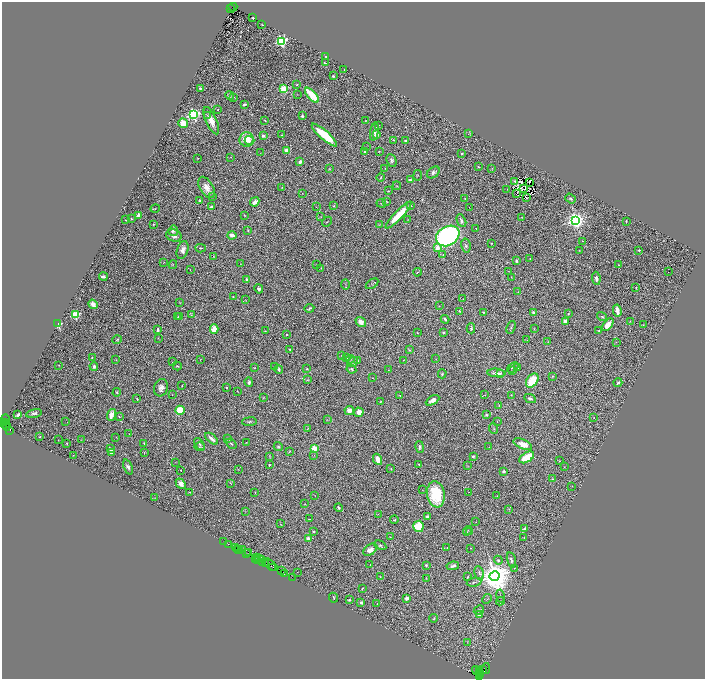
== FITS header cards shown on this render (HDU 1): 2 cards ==
NAXIS1  =                 1406
NAXIS2  =                 1353

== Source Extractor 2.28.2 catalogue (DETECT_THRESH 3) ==
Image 1406 x 1353 px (HDU 1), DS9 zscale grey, zoomed out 1/2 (1 PNG px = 2 x 2 image px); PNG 707 x 681 px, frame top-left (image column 2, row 1353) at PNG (2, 2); each listed source drawn as its Kron ellipse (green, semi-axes under 4 px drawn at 4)
Background 2.23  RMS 0.032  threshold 0.0955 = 3 sigma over >= 5 px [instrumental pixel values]
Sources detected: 426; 63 cannot appear on this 1/2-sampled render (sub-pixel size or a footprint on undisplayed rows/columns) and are neither listed nor drawn; the other 363 listed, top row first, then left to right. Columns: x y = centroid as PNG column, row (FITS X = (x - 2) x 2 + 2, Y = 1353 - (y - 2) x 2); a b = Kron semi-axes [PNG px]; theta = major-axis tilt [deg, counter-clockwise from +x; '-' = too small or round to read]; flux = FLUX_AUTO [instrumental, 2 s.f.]
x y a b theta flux
233 7 4 2 - 1100
231 9 2 1 - 220
253 18 2 2 - 5
262 25 2 1 - 3.8
281 41 3 3 - 1400
326 56 2 2 - 3.9
325 63 3 2 - 6.6
344 70 3 2 - 3.1
333 76 2 2 - 9.3
297 84 2 1 - 3.6
200 88 2 2 - 8.2
284 89 4 3 - 140
297 94 2 1 - 1.6
229 95 4 4 - 12
312 95 9 4 -48 190
234 98 3 2 - 3.3
244 104 4 2 - 11
218 110 2 2 - 3.6
193 114 3 3 - 1700
207 115 2 2 - 5.4
302 116 2 2 - 8.5
211 121 15 5 -66 68
265 121 2 2 - 4.6
366 121 2 1 - 1.8
183 123 5 4 - 82
378 125 3 2 - 3.4
374 132 9 4 80 23
468 134 2 1 - 11
282 135 2 1 - 1.9
324 135 16 4 -41 200
377 135 4 3 - 35
263 136 3 3 - 24
246 139 7 7 - 120
249 140 5 3 - 16
394 140 3 2 - 6.6
405 140 3 2 - 9.6
366 147 2 1 - 2
287 150 3 3 - 53
379 151 3 2 - 3.6
364 152 2 2 - 4.3
260 153 3 2 - 1.9
462 153 3 2 - 6.3
231 157 2 2 - 2.2
198 158 2 1 - 3.4
392 160 6 4 -68 15
300 162 3 2 - 32
478 167 3 2 - 5.6
329 168 3 2 - 3
385 168 2 1 - 1.8
492 169 3 2 - 4.2
433 172 7 5 37 16
418 175 5 2 - 4.2
380 177 4 2 - 4
410 180 4 3 - 18
514 181 2 1 - 3.9
529 182 2 1 - 2.6
397 186 4 2 - 3.2
207 187 12 6 -59 53
282 187 2 1 - 2.3
523 188 2 1 - 2.5
507 189 2 1 - 1.5
388 191 3 2 - 4.9
302 193 3 2 - 2.7
516 194 2 1 - 2.8
212 197 4 2 - 5.6
526 198 2 1 - 0.0059
465 199 2 2 - 2.5
571 199 6 3 -38 11
200 201 3 2 - 8.3
255 202 5 3 - 41
386 202 4 2 - 5.5
381 203 5 2 - 4.7
334 206 3 3 - 4.1
410 206 4 3 - 11
211 207 4 2 - 14
316 207 2 1 - 4.7
469 207 2 1 - 1.4
155 208 5 3 - 5.1
139 215 2 2 - 150
245 215 3 2 - 3.2
399 215 18 4 46 170
321 217 3 2 - 3.8
522 217 2 2 - 2.1
131 219 2 2 - 3.5
126 220 2 2 - 2.7
408 220 3 2 - 2.7
576 220 4 3 - 3800
461 221 6 4 -63 20
626 221 3 2 - 4.6
327 222 5 2 - 3.6
153 224 4 3 - 5
379 225 3 2 - 2.3
476 228 2 1 - 2.5
248 230 3 2 - 5.8
173 231 5 5 - 14
232 235 4 3 - 38
174 236 8 6 -18 29
448 236 12 9 31 1400
582 241 2 1 - 3.3
491 243 2 1 - 3
466 246 7 4 -77 14
201 248 5 2 - 5.4
437 248 2 2 - 81
182 250 9 5 72 45
639 250 2 2 - 18
579 251 3 2 - 2.5
443 255 3 2 - 3.6
213 257 2 2 - 2.5
530 258 2 1 - 2.9
516 261 4 4 - 9.1
164 262 3 2 - 2.6
240 264 2 1 - 1.4
173 265 4 3 - 4.8
316 265 2 1 - 1.9
618 265 2 2 - 2.6
321 268 2 2 - 3.7
190 269 2 1 - 1.4
509 271 3 2 - 2.1
668 271 2 1 - 31
417 272 4 2 - 3.3
103 277 4 2 - 13
511 277 2 2 - 2.2
596 278 7 3 -84 21
247 280 3 3 - 18
345 284 5 2 - 4.7
372 284 7 2 35 6.6
636 287 3 2 - 3.2
259 289 4 3 - 13
518 292 2 1 - 1.8
233 297 2 2 - 4.6
463 299 2 2 - 2.2
245 300 3 2 - 2.2
180 302 3 2 - 2.6
93 304 5 3 - 34
439 306 3 2 - 2.8
309 308 5 2 - 9.1
459 311 3 1 - 2.9
617 311 6 3 -78 50
483 312 2 2 - 5.6
533 312 2 2 - 45
568 314 3 3 - 4.3
75 315 3 3 - 550
191 315 4 2 - 3.8
180 316 4 2 - 4.1
178 317 3 2 - 4.2
602 317 5 3 - 6.8
445 319 4 2 - 15
565 321 3 3 - 36
630 321 3 2 - 3.3
361 322 6 4 -39 41
58 324 2 2 - 660
608 325 7 4 51 60
643 325 2 2 - 2.2
511 327 6 2 68 6.7
471 328 5 3 - 12
214 329 5 3 - 100
534 329 2 2 - 2.5
158 330 3 2 - 11
265 331 2 1 - 1.7
599 331 4 2 - 5.9
443 332 2 2 - 11
417 333 2 2 - 3
286 335 2 2 - 3.7
158 338 2 1 - 3.3
117 340 5 2 - 6.1
527 340 3 1 - 4.8
548 342 2 2 - 2.9
616 342 2 2 - 2.4
289 349 2 2 - 7.4
409 350 3 3 - 5.3
342 356 3 3 - 3.5
92 357 3 2 - 3.2
347 358 3 2 - 4.9
200 359 3 2 - 2.7
350 359 4 3 - 6.5
436 359 2 1 - 1.5
116 360 3 2 - 3
403 360 2 1 - 2.5
357 361 3 3 - 4.7
172 362 2 1 - 1.9
353 362 6 4 36 12
59 365 2 1 - 2.2
94 366 4 3 - 13
177 366 4 2 - 5.9
275 366 2 1 - 9.3
513 367 6 3 38 7.7
254 368 3 2 - 3.4
518 368 3 3 - 3
279 369 4 2 - 12
307 369 4 2 - 5.7
351 369 5 4 - 8.7
388 370 2 2 - 2
513 370 3 3 - 5
496 373 9 3 -4 29
500 373 4 2 - 6.2
442 374 4 3 - 6.1
552 376 3 2 - 4.3
373 378 2 1 - 2.4
308 380 3 3 - 4.3
532 381 8 5 55 180
249 382 4 3 - 16
618 383 4 3 - 13
182 386 2 1 - 2.8
226 387 2 2 - 5.9
161 388 9 7 73 30
237 391 2 2 - 1.8
117 392 4 3 - 7
172 395 2 1 - 2.6
400 395 3 2 - 4.2
485 395 3 3 - 3.8
511 395 2 2 - 2.4
263 398 3 2 - 2.6
137 399 2 2 - 4
530 399 6 3 -25 17
432 400 7 4 31 32
380 402 2 2 - 3
499 405 4 3 - 5.5
180 410 5 4 - 150
349 410 4 4 - 40
359 412 5 4 - 45
34 413 8 3 12 15
18 415 4 2 - 20
111 415 6 3 70 66
486 415 2 2 - 22
119 417 2 2 - 3.2
594 418 2 1 - 2
6 419 5 2 - 450
327 420 3 2 - 3.1
497 421 2 2 - 2.6
4 422 3 2 - 290
66 422 2 1 - 3.1
249 422 7 4 6 9.6
5 424 5 3 - 1600
6 426 5 2 - 740
308 429 3 2 - 2.9
494 429 5 3 - 7.1
10 430 3 2 - 190
129 434 2 1 - 1.9
40 437 2 1 - 3
116 437 2 1 - 1.6
227 438 4 2 - 4
81 439 3 2 - 2.1
212 439 8 3 -40 28
58 440 2 1 - 1.3
246 442 2 1 - 1.7
67 443 3 2 - 5
144 443 2 2 - 3.8
200 444 7 3 -52 9.9
231 444 6 3 -42 8.7
523 444 10 4 -23 56
199 447 5 2 - 5.8
278 447 4 3 - 7.2
420 447 6 4 -78 14
489 447 2 1 - 1.5
314 448 4 3 - 82
110 449 3 2 - 25
289 451 3 2 - 3.9
144 452 2 2 - 3.9
111 453 3 2 - 13
314 455 2 1 - 9.9
73 456 3 2 - 2.7
269 456 4 2 - 3
473 456 3 2 - 11
527 457 8 5 31 130
377 459 6 4 -63 54
559 461 4 2 - 3.3
175 462 2 1 - 1.8
419 464 2 2 - 4.7
269 465 3 2 - 5.5
467 466 4 2 - 2.8
128 467 8 4 -69 16
564 467 2 1 - 1.9
391 469 4 2 - 3.8
181 470 2 1 - 3.5
238 470 2 2 - 1.8
504 471 3 3 - 9.6
552 479 3 3 - 8.3
230 483 4 2 - 3.9
181 484 6 4 -47 42
572 486 3 1 - 2
422 490 2 2 - 2
190 492 3 1 - 2.5
255 492 3 2 - 2.2
468 492 2 2 - 1.4
436 494 13 9 -81 310
315 495 2 2 - 1.5
497 496 2 1 - 1.4
155 498 3 1 - 2
305 503 3 1 - 1.8
339 507 4 3 - 9.4
509 509 3 2 - 4.4
245 511 2 1 - 1.8
378 514 3 2 - 3.3
427 516 4 3 - 15
309 519 2 2 - 6.3
394 520 4 3 - 5.7
476 522 2 1 - 1.7
280 524 3 2 - 2.5
418 526 6 5 - 210
525 529 3 3 - 21
313 531 3 2 - 6.8
468 531 5 1 - 2.5
470 531 4 2 - 3.7
390 537 2 1 - 2.6
308 538 3 2 - 73
524 538 3 3 - 4.6
223 542 3 1 - 140
228 544 2 1 - 180
380 545 6 4 -27 9
235 548 2 1 - 320
447 548 3 2 - 4.4
471 548 2 2 - 4.7
237 549 2 1 - 80
239 550 4 2 - 460
242 550 2 1 - 160
370 550 8 5 37 38
249 553 2 1 - 39
247 554 3 1 - 180
257 558 3 2 - 300
255 559 3 1 - 450
260 559 3 1 - 170
262 559 3 3 - 790
258 560 2 1 - 170
498 560 5 4 - 12
511 560 8 4 -77 21
262 562 4 1 - 530
266 564 3 2 - 530
270 565 9 3 -39 1000
370 565 2 2 - 2
426 565 3 2 - 9.2
453 566 6 3 9 15
273 567 2 1 - 71
514 568 3 2 - 3.5
282 570 2 1 - 200
297 572 2 1 - 3.5
479 573 7 4 -78 14
284 574 3 1 - 190
494 576 5 5 - 15000
292 577 3 2 - 370
380 577 2 1 - 3.3
467 577 3 2 - 5.1
426 578 3 2 - 2.6
474 582 7 3 10 8
362 589 3 2 - 4.9
500 596 6 1 -79 4.7
334 598 5 2 - 6.1
407 598 2 2 - 75
487 599 5 2 - 5.6
349 600 3 2 - 9.4
500 601 4 2 - 4.1
361 603 2 2 - 44
377 604 4 2 - 3.7
479 610 5 3 - 7.5
479 615 2 2 - 96
434 618 4 2 - 5.2
467 642 4 2 - 2.8
486 669 5 2 - 380
479 670 2 1 - 1100
483 670 3 2 - 1400
477 671 5 3 - 760
480 673 2 1 - 1300
480 674 2 2 - 750
479 677 3 2 - 290
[63 sub-pixel or undisplayed-footprint detections neither listed nor drawn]